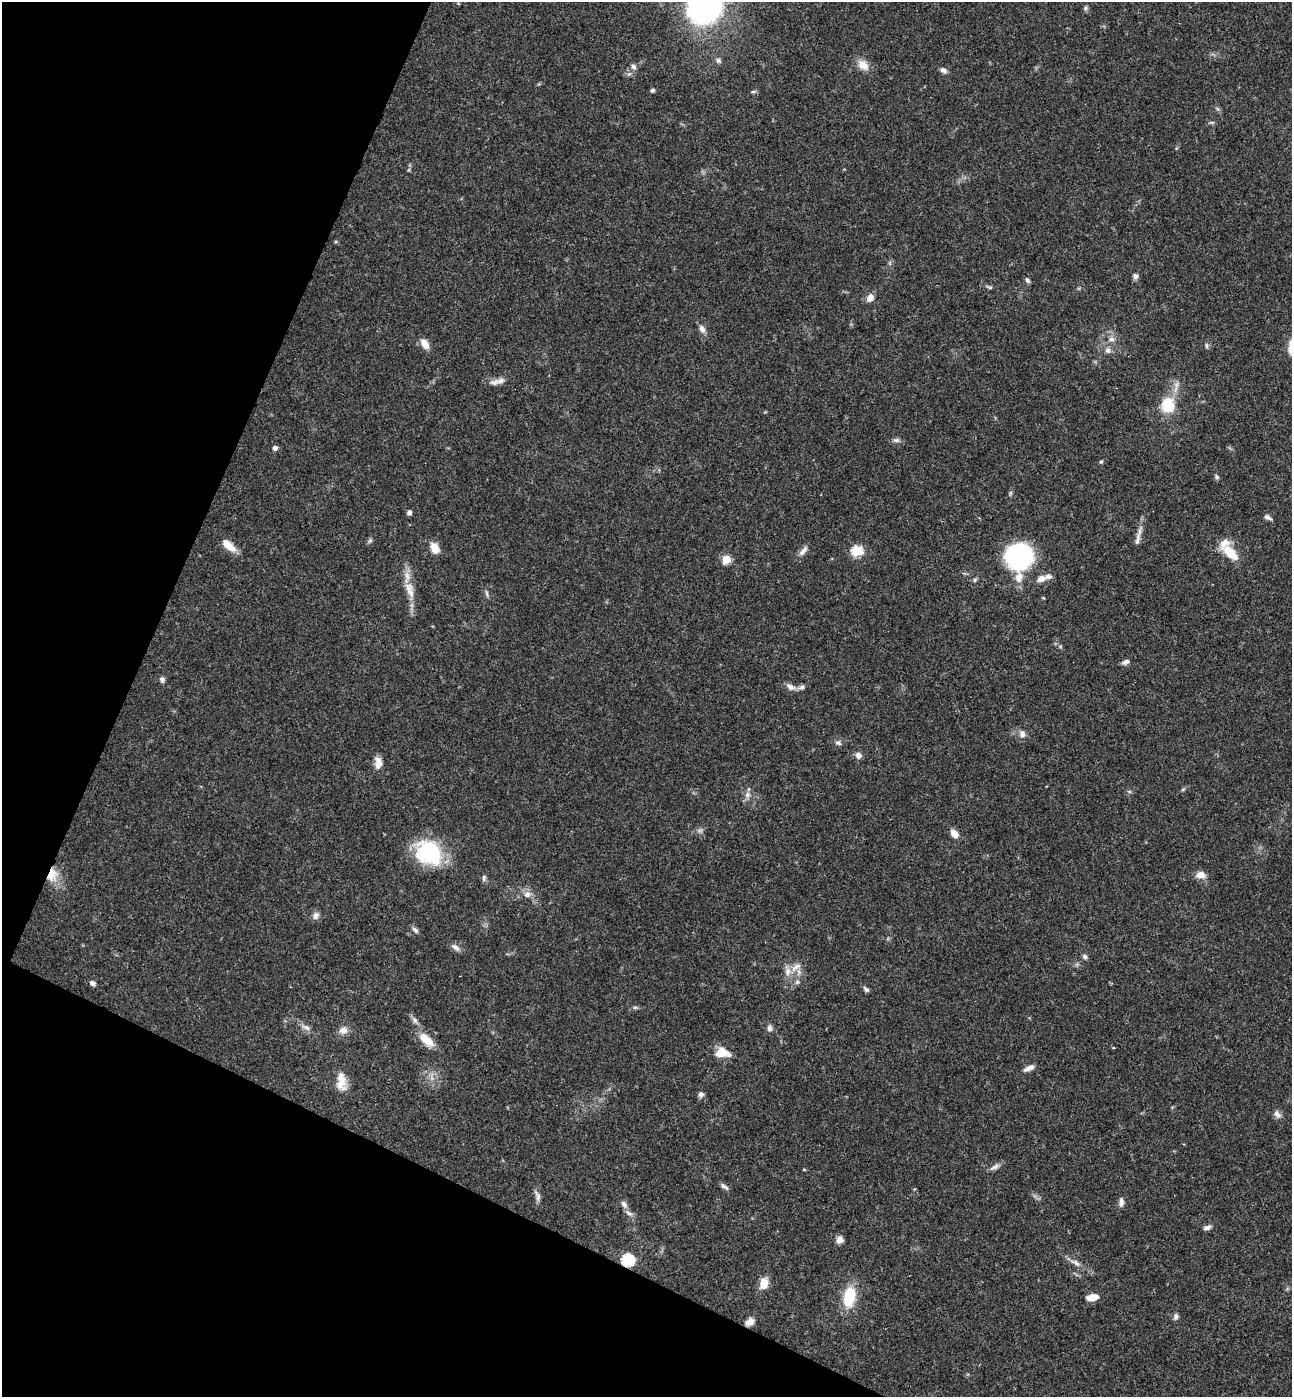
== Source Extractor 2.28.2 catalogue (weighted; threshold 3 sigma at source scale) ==
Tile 9 of 4 x 4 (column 1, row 3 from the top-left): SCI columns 194-1483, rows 1427-2821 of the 5679 x 5641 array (HDU 1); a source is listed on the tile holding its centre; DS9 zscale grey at full resolution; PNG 1294 x 1399 px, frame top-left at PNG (2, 2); no overlay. Shown black and unused: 22% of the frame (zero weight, under 3 of 4 exposures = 6% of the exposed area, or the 3 px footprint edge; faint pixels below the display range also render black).
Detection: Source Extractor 2.28.2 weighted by HDU 2 'WHT'; one run over the whole footprint, this tile lists its part. Background 0.0613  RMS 0.003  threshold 0.0137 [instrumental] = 3 sigma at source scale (4.5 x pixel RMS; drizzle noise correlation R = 1.50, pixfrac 1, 0.05/0.05 arcsec/px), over >= 5 px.
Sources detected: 94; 1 too faint to see at this stretch — not listed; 4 inside a brighter listed object's ellipse — not listed separately; the other 89 listed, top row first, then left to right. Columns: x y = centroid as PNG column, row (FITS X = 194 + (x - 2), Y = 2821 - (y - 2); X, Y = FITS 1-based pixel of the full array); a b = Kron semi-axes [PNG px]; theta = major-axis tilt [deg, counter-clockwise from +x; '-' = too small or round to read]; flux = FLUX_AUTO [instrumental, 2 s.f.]
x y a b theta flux
704 6 27 23 42 92
1086 8 7 5 42 0.61
718 60 7 7 - 0.87
863 65 17 11 -42 3.2
633 67 7 6 - 1
943 70 9 6 -37 1.1
652 90 4 4 - 0.69
753 92 6 4 1 0.48
1212 122 8 3 -5 0.44
1136 276 7 6 - 1.1
1027 280 7 4 -57 0.74
989 287 10 4 -23 0.56
870 298 9 7 59 2
702 329 10 7 -66 1.6
1111 339 8 6 0 1.1
425 344 13 7 -58 2.8
1206 345 8 4 -90 0.57
1108 350 9 7 -45 1.3
494 382 16 8 17 2
1168 405 21 18 -83 8.6
896 440 9 6 1 0.91
275 448 6 6 - 0.89
1101 462 5 4 - 0.4
1217 477 6 5 - 0.61
409 512 6 5 - 0.89
1268 517 10 5 -28 0.96
1138 536 34 5 75 2.3
370 541 8 5 56 0.59
228 545 20 8 -40 3.9
434 547 12 8 -61 3.5
803 551 16 6 49 1.6
857 551 6 5 - 21
1230 553 25 11 -43 6.4
1019 555 25 22 0 47
726 559 7 6 - 5.4
1019 577 16 10 76 3.3
1041 579 11 8 13 2.3
410 590 26 10 -72 4.8
487 593 8 4 -81 0.61
1125 662 8 5 27 1.2
162 679 8 6 -64 0.97
790 687 12 7 -29 1.7
802 687 7 6 - 0.82
1022 734 10 8 -82 1.6
838 743 8 6 -25 0.92
858 755 7 7 - 1.5
378 762 15 8 -86 2.6
747 795 9 7 66 1.4
954 834 9 6 -49 2.8
429 853 30 24 -36 23
52 875 18 13 85 5.6
1200 875 13 9 -2 2.3
484 878 9 5 81 0.74
527 894 9 8 - 1.7
316 915 11 8 66 1.3
415 930 10 5 -43 0.87
455 947 13 6 -37 1.3
1085 957 6 5 - 0.91
796 967 20 8 35 3.1
797 982 6 5 - 0.64
92 983 7 5 -38 1.1
866 989 8 5 -43 0.86
635 1007 7 4 0 0.52
415 1020 11 6 -58 1.2
306 1027 12 7 -21 1.5
769 1028 8 7 - 1
343 1030 12 10 15 2
426 1040 22 10 -40 5.4
723 1052 18 11 -51 3.3
1029 1068 14 6 24 1.7
341 1081 24 11 -86 4.6
701 1094 7 6 - 0.9
1277 1114 12 7 -49 1.3
995 1167 14 6 26 1.3
804 1169 5 3 - 0.26
724 1186 13 5 -36 0.97
538 1197 12 5 77 1.1
1121 1202 10 6 89 1.3
624 1204 10 7 -52 1.3
629 1213 10 6 -29 1.2
1207 1228 9 5 12 1.1
840 1240 9 8 - 1.6
628 1260 6 6 - 37
1076 1263 14 7 -35 1.7
763 1284 14 9 79 3.8
849 1297 19 11 80 13
1092 1297 12 6 10 3.7
1176 1317 8 6 71 0.88
750 1322 12 8 38 1.9
Overlapping masked pixels (flux is a lower limit): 3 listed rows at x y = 52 875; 628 1260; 750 1322
Isophote crosses this tile's border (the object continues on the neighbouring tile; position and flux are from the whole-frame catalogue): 1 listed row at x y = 704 6